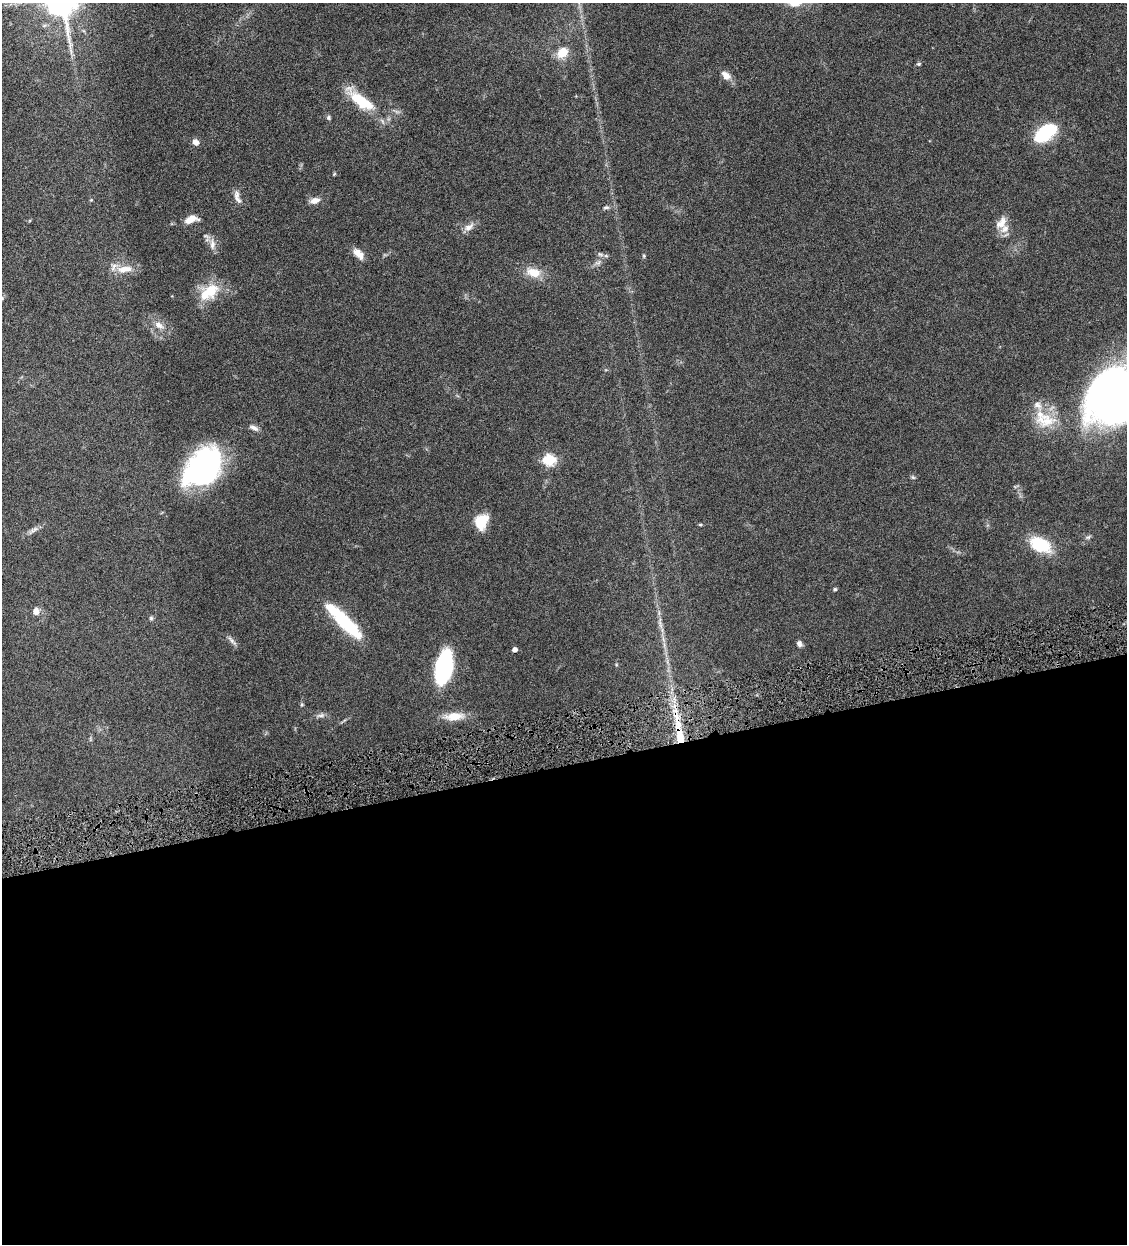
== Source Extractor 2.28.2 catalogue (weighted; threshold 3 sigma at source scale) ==
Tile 15 of 4 x 4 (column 3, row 4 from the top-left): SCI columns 2514-3638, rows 3-1244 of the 4911 x 4971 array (HDU 1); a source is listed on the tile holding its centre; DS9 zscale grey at full resolution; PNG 1129 x 1246 px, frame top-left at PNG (2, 3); no overlay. Shown black and unused: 39% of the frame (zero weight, under 4 of 8 exposures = <1% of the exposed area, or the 3 px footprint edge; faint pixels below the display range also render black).
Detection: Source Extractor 2.28.2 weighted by HDU 2 'WHT'; one run over the whole footprint, this tile lists its part. Background 0.0442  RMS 0.0037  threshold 0.0153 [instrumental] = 3 sigma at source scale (4.09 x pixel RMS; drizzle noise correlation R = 1.36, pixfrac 0.8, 0.05/0.05 arcsec/px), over >= 5 px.
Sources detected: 50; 1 inside a brighter object's white glare — not listed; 3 inside a brighter listed object's ellipse — not listed separately; the other 46 listed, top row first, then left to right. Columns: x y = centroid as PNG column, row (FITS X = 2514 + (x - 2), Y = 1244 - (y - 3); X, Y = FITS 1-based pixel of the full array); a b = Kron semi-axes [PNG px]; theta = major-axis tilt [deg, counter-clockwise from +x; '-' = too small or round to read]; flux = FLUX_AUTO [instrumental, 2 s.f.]
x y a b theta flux
795 3 21 12 29 5.5
562 52 13 10 46 5.6
919 64 6 4 20 0.5
726 75 14 9 -41 2.5
361 101 39 13 -38 14
329 118 6 5 - 0.67
1046 132 23 12 34 21
195 142 7 6 - 2
334 174 5 4 - 0.36
237 197 19 7 -73 2.1
315 201 13 8 15 2.2
606 207 9 5 4 0.82
191 219 16 8 17 3.6
1001 223 18 11 51 3.7
469 227 14 8 34 2.3
212 244 16 8 -88 2.4
358 254 15 8 -46 3.2
644 256 6 3 -72 0.39
124 269 23 10 6 5
533 272 21 13 -13 5.5
209 292 29 17 37 10
159 325 15 9 -32 2.9
1117 394 60 40 44 210
1045 421 32 19 -4 11
254 428 13 5 -25 1.3
550 460 6 6 - 33
203 467 40 27 48 68
913 477 6 5 - 0.55
481 520 10 8 71 15
700 525 4 4 - 0.42
33 530 19 5 35 1.7
1088 537 7 5 42 0.68
1040 545 23 14 -27 15
835 589 5 4 - 0.5
36 612 9 7 80 2.1
151 618 6 6 - 0.59
344 621 45 11 -45 24
660 623 22 5 -80 2.6
232 641 18 5 -48 1.3
799 644 8 6 -58 1.2
515 649 4 4 - 1.6
444 668 30 13 78 48
302 705 6 4 -18 0.38
321 715 12 5 10 1.3
454 716 25 10 5 5.9
679 731 54 9 -80 16
Overlapping masked pixels (flux is a lower limit): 1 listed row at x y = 679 731
Isophote crosses this tile's border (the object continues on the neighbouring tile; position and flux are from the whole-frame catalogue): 2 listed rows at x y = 795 3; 1117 394